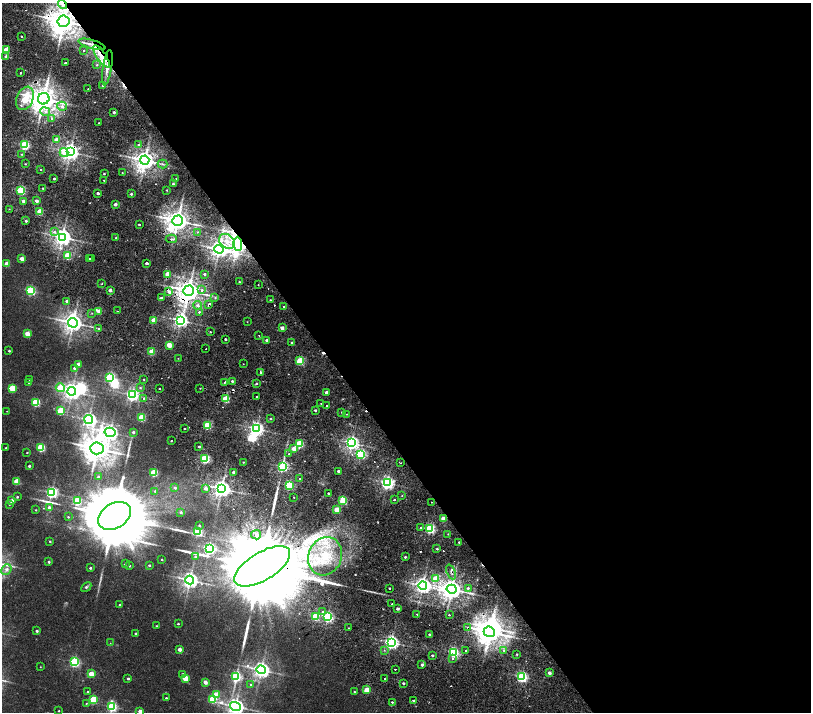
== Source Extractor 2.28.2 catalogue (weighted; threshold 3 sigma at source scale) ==
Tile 8 of 4 x 4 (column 4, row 2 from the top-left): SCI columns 4854-6471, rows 3175-4593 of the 6477 x 6411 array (HDU 1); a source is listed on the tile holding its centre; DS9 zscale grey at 2 x 2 block average (1 PNG px = mean of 2 x 2 image px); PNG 813 x 714 px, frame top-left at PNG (2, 3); each listed source drawn as its Kron ellipse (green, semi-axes under 4 px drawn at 4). Shown black and unused: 60% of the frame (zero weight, under 2 of 4 exposures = <1% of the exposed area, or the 3 px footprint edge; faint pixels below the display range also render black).
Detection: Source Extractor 2.28.2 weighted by HDU 2 'WHT'; one run over the whole footprint, this tile lists its part. Background 0.00651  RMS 0.0027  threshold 0.0123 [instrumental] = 3 sigma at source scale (4.5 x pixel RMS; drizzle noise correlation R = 1.50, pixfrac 1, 0.0396/0.0396 arcsec/px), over >= 5 px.
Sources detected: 303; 1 too faint to see at this stretch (2 x 2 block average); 5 inside a brighter object's white glare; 12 cosmic-ray / hot-pixel residue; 8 long thin detections or spike segments (spike, bleed or trail) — neither listed nor drawn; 5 inside a brighter listed object's ellipse — not listed separately; the other 272 listed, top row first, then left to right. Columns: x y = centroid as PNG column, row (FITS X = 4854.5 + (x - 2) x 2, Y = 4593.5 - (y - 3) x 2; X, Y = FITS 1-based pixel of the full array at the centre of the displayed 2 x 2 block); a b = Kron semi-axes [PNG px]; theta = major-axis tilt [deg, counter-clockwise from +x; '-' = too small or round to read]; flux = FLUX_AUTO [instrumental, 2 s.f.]
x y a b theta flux
63 4 5 3 - 3.6
64 21 6 5 - 1000
21 36 2 2 - 1.1
92 44 14 3 -17 3.1
6 50 3 3 - 16
84 50 2 2 - 0.35
101 56 13 4 -56 7.2
6 57 2 2 - 3.7
65 63 2 2 - 5.6
97 65 3 3 - 0.64
107 68 18 4 80 6.2
20 73 2 2 - 0.77
103 85 3 3 - 1.3
88 89 2 2 - 0.24
25 98 12 8 66 30
44 99 6 5 - 910
62 106 5 4 - 2.6
45 112 5 4 - 2.4
114 112 2 2 - 1.7
51 118 2 2 - 1.4
99 123 2 2 - 0.61
56 140 2 2 - 6.1
25 145 3 3 - 66
139 145 3 3 - 2.2
70 152 4 4 - 330
64 153 4 3 - 12
21 154 3 2 - 0.52
145 160 4 4 - 500
25 164 2 2 - 0.43
162 164 5 2 - 0.87
41 170 2 2 - 1.5
104 173 2 2 - 0.48
122 173 2 2 - 0.38
54 179 2 2 - 1.1
176 179 2 2 - 0.38
104 180 2 2 - 1.2
173 184 2 2 - 1.3
43 188 2 2 - 0.88
21 190 3 3 - 55
167 190 2 2 - 0.52
98 193 2 2 - 1.7
131 194 2 2 - 1.2
23 201 2 2 - 2.6
37 201 2 2 - 3
115 204 2 2 - 3.5
9 209 3 2 - 0.31
40 212 3 3 - 19
26 221 2 2 - 1.6
178 221 5 5 - 650
139 225 2 2 - 1.4
54 232 2 2 - 2.3
198 232 3 2 - 0.46
62 237 4 4 - 360
116 238 2 2 - 1.3
171 239 5 3 - 1.3
227 241 9 7 -37 6.1
238 244 7 4 -89 310
219 249 4 4 - 360
68 256 3 3 - 26
92 258 2 2 - 4.7
22 259 2 2 - 6.7
89 259 2 2 - 0.47
147 263 2 2 - 20
7 264 3 2 - 9.6
168 274 3 2 - 12
205 274 2 2 - 1.3
239 282 2 2 - 1.4
102 284 2 2 - 0.29
258 285 2 2 - 0.52
110 290 2 2 - 3.2
202 290 3 3 - 1.3
31 291 3 3 - 68
189 291 5 5 - 670
169 292 3 3 - 3.2
161 298 2 2 - 1.4
215 298 4 3 - 0.73
270 300 2 2 - 0.46
67 301 3 3 - 1.6
209 304 4 2 - 1.8
198 305 4 4 - 2.1
284 307 2 2 - 1
99 311 3 2 - 6.2
117 311 2 2 - 0.27
199 312 2 2 - 2
92 313 2 2 - 0.45
154 320 2 2 - 11
180 320 4 4 - 210
247 322 2 2 - 0.23
73 323 5 5 - 420
282 328 2 2 - 5.4
99 329 3 2 - 1.3
210 332 2 2 - 0.41
27 334 3 2 - 11
259 335 2 2 - 0.24
225 339 2 2 - 1.1
267 340 2 2 - 2.7
292 343 2 2 - 2.2
169 345 3 2 - 14
206 349 2 2 - 1.1
9 351 2 2 - 0.84
152 352 3 2 - 17
178 358 2 2 - 0.21
300 361 3 3 - 34
78 364 2 2 - 4.1
243 364 2 2 - 0.21
75 368 3 3 - 2.1
261 372 2 2 - 3.6
110 377 3 3 - 69
144 379 2 2 - 0.58
29 380 2 2 - 0.27
232 381 2 2 - 1.4
224 382 2 2 - 1.6
29 383 2 2 - 0.32
257 383 2 2 - 1.2
12 388 3 3 - 25
60 388 4 4 - 20
140 388 3 3 - 0.71
200 388 2 2 - 0.24
159 389 2 2 - 0.5
72 391 4 4 - 300
326 392 2 2 - 3.2
132 395 4 3 - 160
257 397 2 2 - 0.51
144 398 2 2 - 4.5
225 399 3 3 - 25
36 402 3 3 - 37
321 403 2 2 - 0.32
326 406 2 2 - 1.7
315 410 2 2 - 1.3
7 411 2 2 - 0.17
61 411 3 3 - 32
342 412 2 2 - 0.73
346 414 2 2 - 0.23
142 417 3 3 - 26
270 418 2 2 - 0.82
89 420 4 4 - 220
207 425 3 3 - 46
184 428 2 2 - 1.1
256 429 4 3 - 190
110 432 5 4 - 230
133 432 2 2 - 1.2
171 440 2 2 - 1.3
352 443 4 3 - 210
300 444 3 3 - 40
41 447 3 3 - 44
199 447 2 2 - 1.2
6 448 2 2 - 1.1
97 448 7 6 - 930
294 449 2 2 - 8.1
27 453 2 2 - 0.4
289 454 2 2 - 0.38
361 454 3 3 - 67
205 459 3 3 - 69
243 462 2 2 - 0.49
401 463 2 2 - 0.37
29 466 2 2 - 1.4
283 466 3 3 - 100
338 471 2 2 - 1.8
233 472 2 2 - 2.1
154 473 3 3 - 40
98 477 2 2 - 0.74
299 479 2 2 - 1.8
17 481 3 3 - 15
387 483 4 3 - 180
289 485 3 3 - 61
175 488 3 3 - 1.1
205 488 3 2 - 2.7
222 489 4 4 - 370
155 491 2 2 - 0.72
52 492 3 3 - 120
328 493 2 2 - 3
402 496 2 2 - 0.3
17 497 2 2 - 0.72
294 497 2 2 - 0.44
343 500 4 3 - 37
394 500 2 2 - 2.2
12 501 2 2 - 6.8
77 501 3 3 - 46
431 502 2 2 - 0.2
9 504 3 3 - 0.96
49 507 3 2 - 2.2
36 510 2 2 - 0.45
337 510 3 2 - 14
181 512 3 2 - 1.2
114 516 17 12 32 12000
68 517 3 2 - 0.57
443 519 3 2 - 10
199 525 2 2 - 0.57
421 527 3 2 - 0.69
430 528 3 3 - 83
198 531 3 3 - 60
448 534 2 2 - 0.3
256 535 5 4 - 2.2
50 541 2 2 - 0.64
459 542 2 2 - 0.72
209 548 4 3 - 130
437 549 2 2 - 0.78
195 556 3 3 - 0.71
325 556 20 16 68 31
405 557 2 2 - 1.1
162 559 2 2 - 0.62
49 562 2 2 - 1.2
125 564 2 2 - 0.66
149 565 2 2 - 0.98
129 566 2 2 - 0.92
262 566 31 14 31 29000
90 568 2 2 - 0.97
6 569 6 4 49 2.8
451 572 8 3 -67 1.5
435 578 3 3 - 8.8
190 580 4 4 - 290
423 585 4 4 - 300
86 587 6 4 48 1.1
389 588 2 2 - 1.9
468 588 2 2 - 1.8
452 589 5 4 - 520
392 604 2 2 - 0.59
120 605 2 2 - 0.71
397 609 2 2 - 1.9
323 612 4 4 - 1.6
417 614 3 2 - 0.44
449 615 2 2 - 0.96
316 616 3 3 - 32
328 617 3 3 - 93
178 624 2 2 - 0.64
156 626 2 2 - 0.44
468 627 4 2 - 0.64
349 628 2 2 - 0.32
37 631 2 2 - 1.4
489 632 6 5 - 710
135 633 2 2 - 0.6
429 634 2 2 - 0.68
391 642 4 4 - 190
110 643 2 2 - 0.19
179 649 2 2 - 5
384 650 3 2 - 0.4
504 650 3 3 - 0.89
466 651 2 2 - 1.9
453 652 3 3 - 97
517 654 2 2 - 0.62
432 655 2 2 - 1.4
453 658 3 2 - 0.74
74 662 3 3 - 88
422 665 2 2 - 2.2
40 667 2 2 - 0.26
395 669 2 2 - 1.3
261 670 5 4 - 280
549 673 2 2 - 3.9
91 674 3 2 - 14
183 674 3 2 - 1.1
236 676 4 3 - 88
522 677 3 3 - 100
185 678 3 3 - 14
385 678 2 2 - 0.87
128 679 2 2 - 1.2
205 682 2 2 - 5.3
403 683 2 2 - 1.3
251 685 3 3 - 1
367 690 3 2 - 14
88 692 2 2 - 1
354 692 2 2 - 0.44
216 694 3 3 - 11
166 698 2 2 - 0.64
213 699 3 3 - 33
93 700 3 3 - 32
413 700 2 2 - 1.2
392 702 2 2 - 0.62
86 703 3 2 - 0.46
235 706 6 4 -17 300
112 707 4 3 - 76
59 711 2 2 - 0.57
140 711 2 2 - 5.3
Overlapping masked pixels (flux is a lower limit): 16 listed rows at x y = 63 4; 64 21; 92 44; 101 56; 107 68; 44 99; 70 152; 178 221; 238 244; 189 291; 209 304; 225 399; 262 566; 451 572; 468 627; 489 632
Isophote crosses this tile's border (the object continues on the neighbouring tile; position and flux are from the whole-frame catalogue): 3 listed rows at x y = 63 4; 235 706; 140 711
Diffuse or blended objects may show on this block-average render without a row.